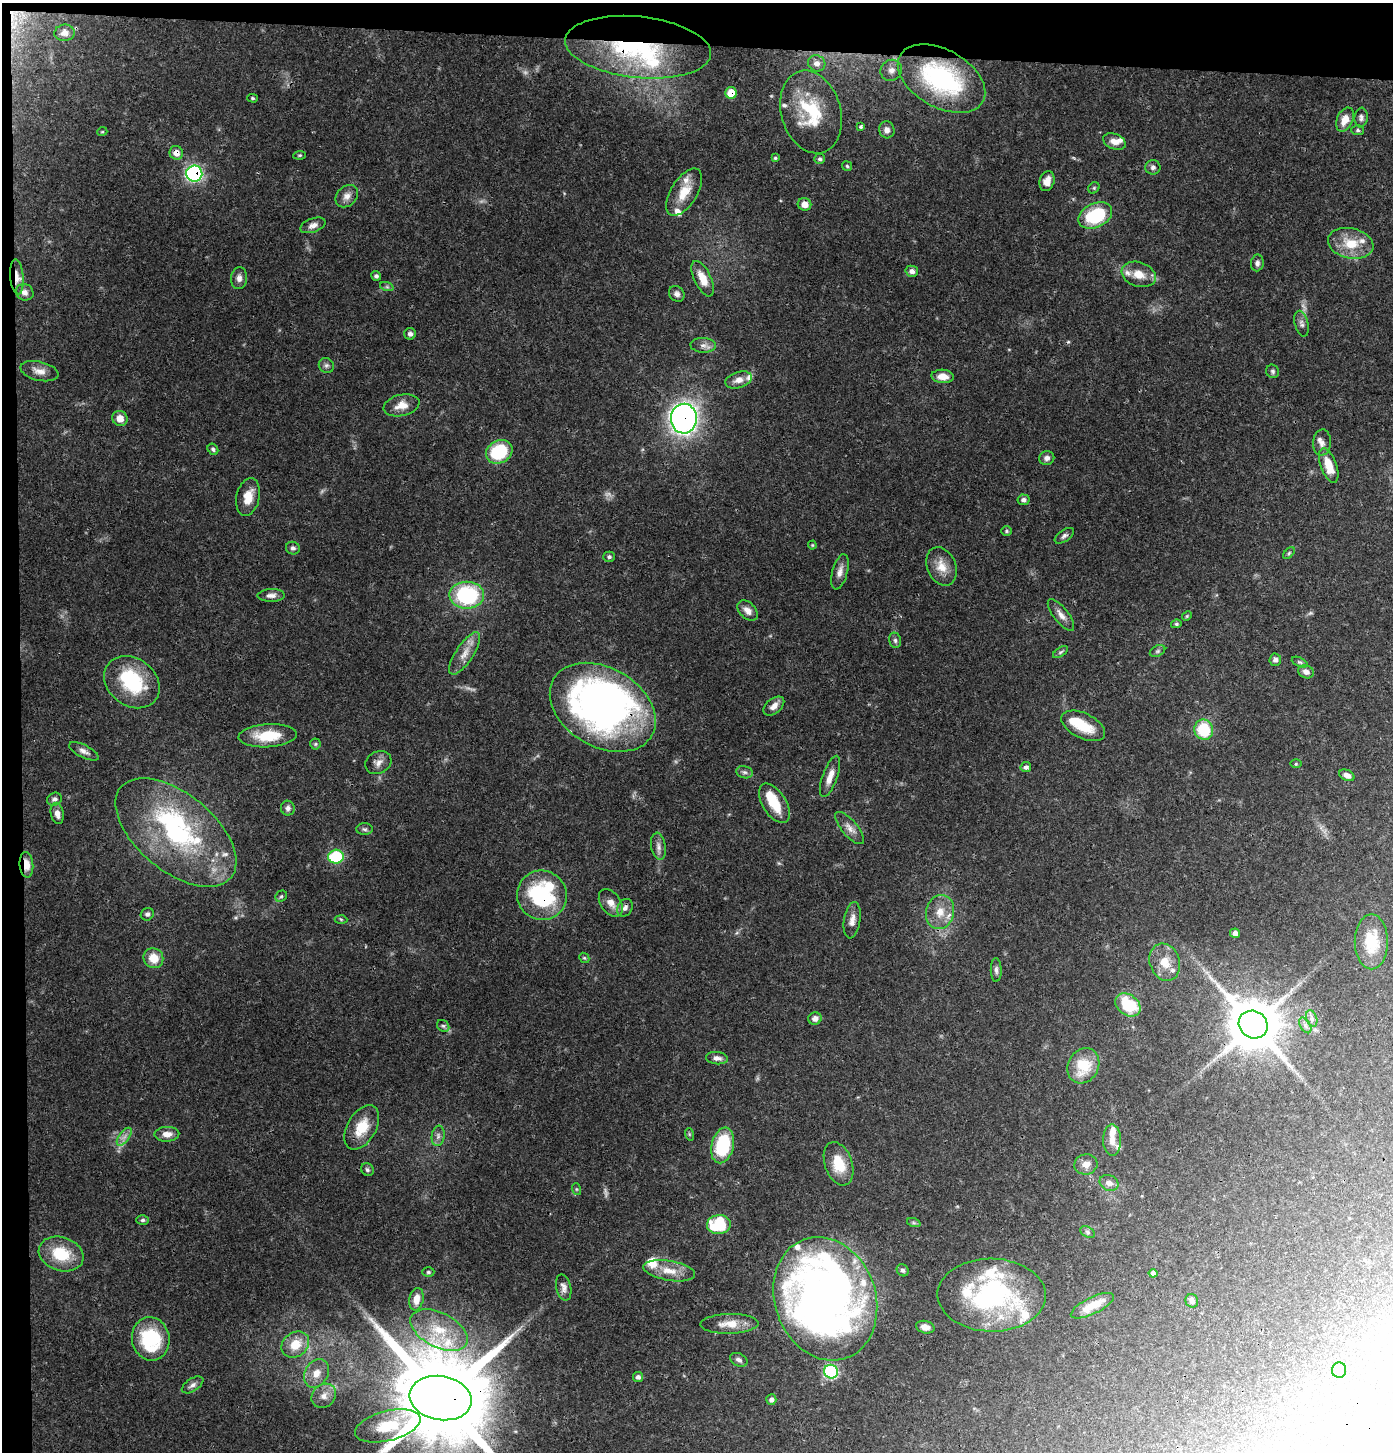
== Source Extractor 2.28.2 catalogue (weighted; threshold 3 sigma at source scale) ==
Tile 1 of 3 x 3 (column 1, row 1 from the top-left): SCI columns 213-1603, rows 2900-4349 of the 4599 x 4356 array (HDU 1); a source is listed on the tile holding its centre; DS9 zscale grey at full resolution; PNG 1395 x 1454 px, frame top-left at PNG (2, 3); each listed source drawn as its Kron ellipse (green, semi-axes under 4 px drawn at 4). Shown black and unused: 4% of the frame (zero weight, under 3 of 4 exposures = <1% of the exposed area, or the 3 px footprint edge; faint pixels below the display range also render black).
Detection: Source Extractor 2.28.2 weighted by HDU 2 'WHT'; one run over the whole footprint, this tile lists its part. Background 0.0822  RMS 0.0034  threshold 0.0153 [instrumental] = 3 sigma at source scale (4.5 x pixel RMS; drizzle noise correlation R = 1.50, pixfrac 1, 0.0396/0.0396 arcsec/px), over >= 5 px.
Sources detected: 199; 5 too faint to see at this stretch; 7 inside a brighter object's white glare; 1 cosmic-ray / hot-pixel residue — neither listed nor drawn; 19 inside a brighter listed object's ellipse — not listed separately; the other 167 listed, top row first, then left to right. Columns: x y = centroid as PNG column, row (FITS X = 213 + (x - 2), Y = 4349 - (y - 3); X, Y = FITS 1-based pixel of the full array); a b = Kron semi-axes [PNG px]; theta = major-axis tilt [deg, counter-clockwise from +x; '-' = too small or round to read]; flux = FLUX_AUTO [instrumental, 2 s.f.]
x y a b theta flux
65 33 10 8 6 1.8
638 47 73 30 -6 55
817 63 9 8 - 2.1
891 70 11 10 - 2.1
941 79 47 28 -29 50
731 93 6 5 - 5.8
252 98 5 4 - 0.47
811 112 42 30 -74 22
1361 118 10 6 84 1.1
1345 120 13 8 65 4
861 127 3 3 - 1.1
887 130 8 7 - 1.7
1358 130 6 5 - 0.61
102 132 5 3 - 0.32
1114 142 12 7 -23 2.6
176 153 7 6 - 2.4
300 155 6 4 7 0.43
775 158 4 4 - 0.4
820 159 5 5 - 0.73
847 166 5 4 - 0.43
1153 167 7 7 - 1.2
194 174 8 8 - 65
1047 181 10 7 71 2.8
1094 188 6 5 - 0.52
684 192 26 13 58 7.2
347 196 12 9 44 2.3
804 204 7 6 - 2.7
1095 215 18 12 26 22
313 225 13 7 19 1.9
1351 243 23 15 -12 8.9
1257 263 8 6 83 1
912 271 6 5 - 1.4
1139 274 17 12 -18 4.9
376 276 5 4 - 0.77
17 277 17 6 -85 3
239 278 11 8 85 1.7
703 279 19 8 -64 5
387 287 7 4 -18 0.58
25 292 9 8 - 1.7
677 294 8 7 - 1.3
1302 324 13 6 -75 1.3
410 334 6 5 - 1.2
703 345 13 7 -2 1.9
326 365 8 7 - 1.1
39 371 19 9 -13 2.8
1273 371 7 6 - 0.76
943 376 11 7 -3 3.6
738 380 14 8 17 2.6
402 405 18 10 13 3.9
120 418 8 7 - 3.1
684 419 15 13 88 140
1322 443 13 9 85 2.1
213 449 6 5 - 0.67
499 452 14 11 29 20
1047 458 7 7 - 1.2
1329 465 18 8 -70 7
248 497 19 11 77 5.4
1023 500 6 5 - 1.1
1006 531 5 5 - 0.54
1064 536 11 5 35 1.1
812 545 4 4 - 0.35
293 548 7 6 - 0.87
1289 553 7 4 46 0.5
609 557 5 5 - 0.7
941 566 20 14 -67 5.1
840 572 18 7 75 2.4
271 595 14 6 2 1.7
467 595 17 13 -1 34
748 611 12 8 -45 2.3
1061 615 19 7 -52 2.5
1187 616 5 4 - 0.4
1176 624 5 4 - 0.51
895 640 8 6 -75 0.87
1158 651 8 5 27 0.74
1060 652 8 4 34 0.69
465 653 24 8 57 4.1
1275 660 6 6 - 1.3
1300 662 8 4 -24 0.66
1306 672 8 6 -22 1.9
132 682 30 23 -37 22
774 706 12 7 40 2.3
603 707 57 39 -30 160
1083 726 23 12 -26 8.1
1204 730 10 9 - 14
268 736 29 11 3 11
315 744 5 5 - 0.51
84 751 16 6 -26 1.7
378 762 13 11 27 2.3
1296 764 5 3 - 0.37
1026 767 5 5 - 0.95
744 772 8 6 -15 0.96
1347 775 8 5 -26 1.9
830 776 22 7 70 3.5
54 799 7 6 - 1
774 803 22 11 -57 9
288 808 7 7 - 1.2
57 813 11 6 -79 2
850 828 20 8 -50 2.6
364 829 8 6 -3 0.8
176 833 71 38 -39 62
658 846 14 7 -81 1.7
336 857 8 7 - 22
26 865 13 7 -85 4.1
542 895 25 24 - 35
281 896 6 5 - 0.64
611 903 15 10 -54 3.1
625 908 9 7 60 1.5
940 912 17 14 76 5.5
147 914 7 6 - 0.98
341 919 6 4 -3 0.44
852 920 18 8 81 2.6
1235 933 5 4 - 1.5
1371 942 27 16 -90 11
153 958 10 9 - 5.4
584 958 6 4 -42 0.43
1165 962 19 15 -70 6.3
996 970 12 5 -89 1.1
1128 1005 14 10 -38 15
1312 1018 8 5 -71 1.1
815 1019 6 6 - 1.8
1253 1024 15 13 -32 1700
1305 1025 8 5 -59 0.97
443 1026 7 5 -42 0.7
717 1058 11 6 -5 1.5
1083 1066 18 15 61 11
362 1127 24 14 60 8.8
167 1134 12 7 1 2.6
689 1134 6 4 -72 0.39
438 1136 10 6 81 1.3
124 1137 10 5 54 1.6
1112 1140 16 9 -89 2.9
723 1145 18 11 77 22
839 1164 22 13 -71 8.7
1086 1164 11 10 - 2.8
367 1170 7 6 - 0.74
1109 1183 10 7 -24 2
576 1189 6 4 -71 0.4
142 1220 6 5 - 0.68
914 1223 7 4 -18 0.52
719 1224 12 9 5 18
1088 1232 8 5 -28 0.73
61 1254 23 17 -18 12
903 1270 6 5 - 0.94
669 1271 26 10 -10 5.7
428 1272 6 4 1 0.56
1153 1273 4 4 - 1.1
564 1287 13 7 -77 1.7
992 1295 54 36 -1 56
416 1299 11 7 79 3.3
825 1299 63 50 -70 270
1192 1301 7 6 - 1.2
1092 1306 23 8 26 5.5
729 1324 29 10 2 5.7
925 1327 9 6 -12 2.2
439 1330 31 17 -27 13
151 1339 22 19 -80 23
295 1345 15 12 36 6.8
739 1360 9 6 -27 1.3
1339 1370 7 7 - 1.5
831 1372 7 7 - 42
316 1373 15 11 61 4.1
638 1377 5 5 - 1
193 1385 12 6 33 1.4
324 1396 13 11 44 3
441 1398 31 22 -9 7400
771 1400 5 5 - 1.1
388 1426 33 15 14 11
Overlapping masked pixels (flux is a lower limit): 11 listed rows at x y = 638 47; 731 93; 176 153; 194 174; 17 277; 684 419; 603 707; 26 865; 542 895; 1253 1024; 441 1398
Isophote crosses this tile's border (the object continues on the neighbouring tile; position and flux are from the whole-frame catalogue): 1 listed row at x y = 441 1398